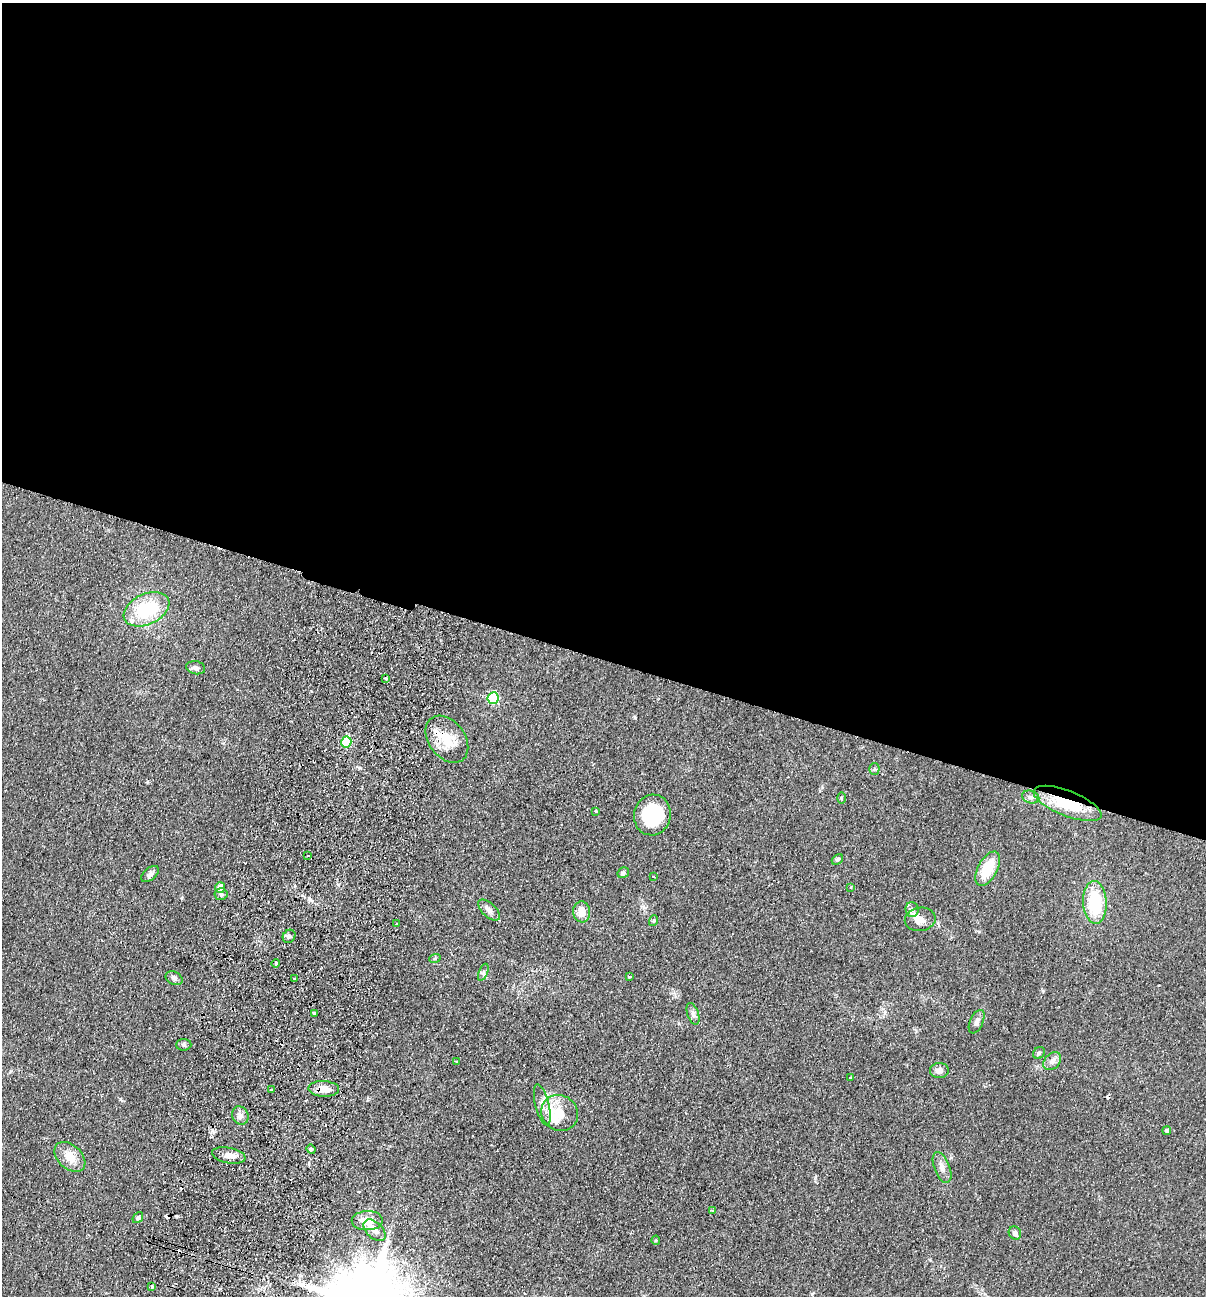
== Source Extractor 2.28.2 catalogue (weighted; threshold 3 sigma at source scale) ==
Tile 3 of 4 x 4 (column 3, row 1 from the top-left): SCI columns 2716-3919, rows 3900-5193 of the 5308 x 5212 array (HDU 1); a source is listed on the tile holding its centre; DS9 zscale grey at full resolution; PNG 1208 x 1298 px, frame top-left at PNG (2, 3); each listed source drawn as its Kron ellipse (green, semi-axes under 4 px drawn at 4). Shown black and unused: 51% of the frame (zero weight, under 2 of 3 exposures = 3% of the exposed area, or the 3 px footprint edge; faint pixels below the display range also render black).
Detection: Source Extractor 2.28.2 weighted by HDU 2 'WHT'; one run over the whole footprint, this tile lists its part. Background 0.0596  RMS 0.0088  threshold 0.0398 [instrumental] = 3 sigma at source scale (4.5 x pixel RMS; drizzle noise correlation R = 1.50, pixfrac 1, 0.05/0.05 arcsec/px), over >= 5 px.
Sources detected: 73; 1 inside a brighter object's white glare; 6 cosmic-ray / hot-pixel residue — neither listed nor drawn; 5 inside a brighter listed object's ellipse — not listed separately; the other 61 listed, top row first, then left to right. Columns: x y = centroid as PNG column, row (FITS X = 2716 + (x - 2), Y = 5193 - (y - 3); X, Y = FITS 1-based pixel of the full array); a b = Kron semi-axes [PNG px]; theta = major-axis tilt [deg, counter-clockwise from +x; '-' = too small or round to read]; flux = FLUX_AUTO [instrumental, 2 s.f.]
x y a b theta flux
146 609 24 15 25 46
196 668 9 6 -12 3.2
386 679 3 3 - 2.3
493 698 6 5 - 79
447 739 26 18 -53 23
346 742 5 5 - 52
874 769 5 5 - 1.3
1031 797 9 6 -15 2.7
841 798 5 3 - 0.95
1067 803 36 12 -22 37
596 811 3 3 - 2
652 815 20 18 76 49
308 856 3 3 - 1.8
837 859 6 4 38 1.5
988 869 19 9 61 26
623 873 6 5 - 1.8
150 874 10 6 41 2.7
653 876 4 2 - 0.61
851 887 3 3 - 0.8
220 888 5 5 - 10
221 894 6 6 - 2
1095 902 21 12 -86 43
489 910 13 7 -43 4.1
912 910 7 6 - 3.1
582 912 10 8 -84 9.1
920 919 15 11 9 7.8
653 921 5 3 - 0.97
397 924 3 2 - 0.87
289 936 7 6 - 2.3
435 958 6 3 19 1
276 963 4 3 - 5.3
483 972 9 4 68 1.9
629 977 3 2 - 0.94
174 978 9 6 -26 2.4
294 979 3 3 - 2.3
314 1013 3 3 - 3.1
693 1014 11 5 -71 3
977 1022 12 6 66 3.6
184 1045 7 5 4 1.8
1039 1053 6 5 - 1.6
1052 1061 10 7 46 4.7
456 1062 3 2 - 1
939 1070 9 7 5 4.6
850 1077 3 3 - 2.5
324 1089 15 8 -2 11
271 1090 3 3 - 2.1
542 1105 21 7 -76 6.4
560 1113 19 17 -37 18
240 1116 9 8 - 4.1
1167 1131 4 4 - 2.2
311 1149 5 4 - 1.3
229 1155 17 7 -11 6.9
70 1157 18 12 -43 13
942 1167 16 7 -69 6
712 1211 4 3 - 1
138 1218 6 4 49 1.4
367 1221 15 9 1 11
375 1230 13 8 -43 6.3
1015 1233 7 6 - 3.3
656 1240 4 4 - 1.2
151 1287 3 3 - 3.1
Overlapping masked pixels (flux is a lower limit): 3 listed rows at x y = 447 739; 1067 803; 324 1089
Unlisted compact peaks at least as high as the median listed source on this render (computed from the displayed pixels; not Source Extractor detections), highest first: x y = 635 718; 1043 991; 360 768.